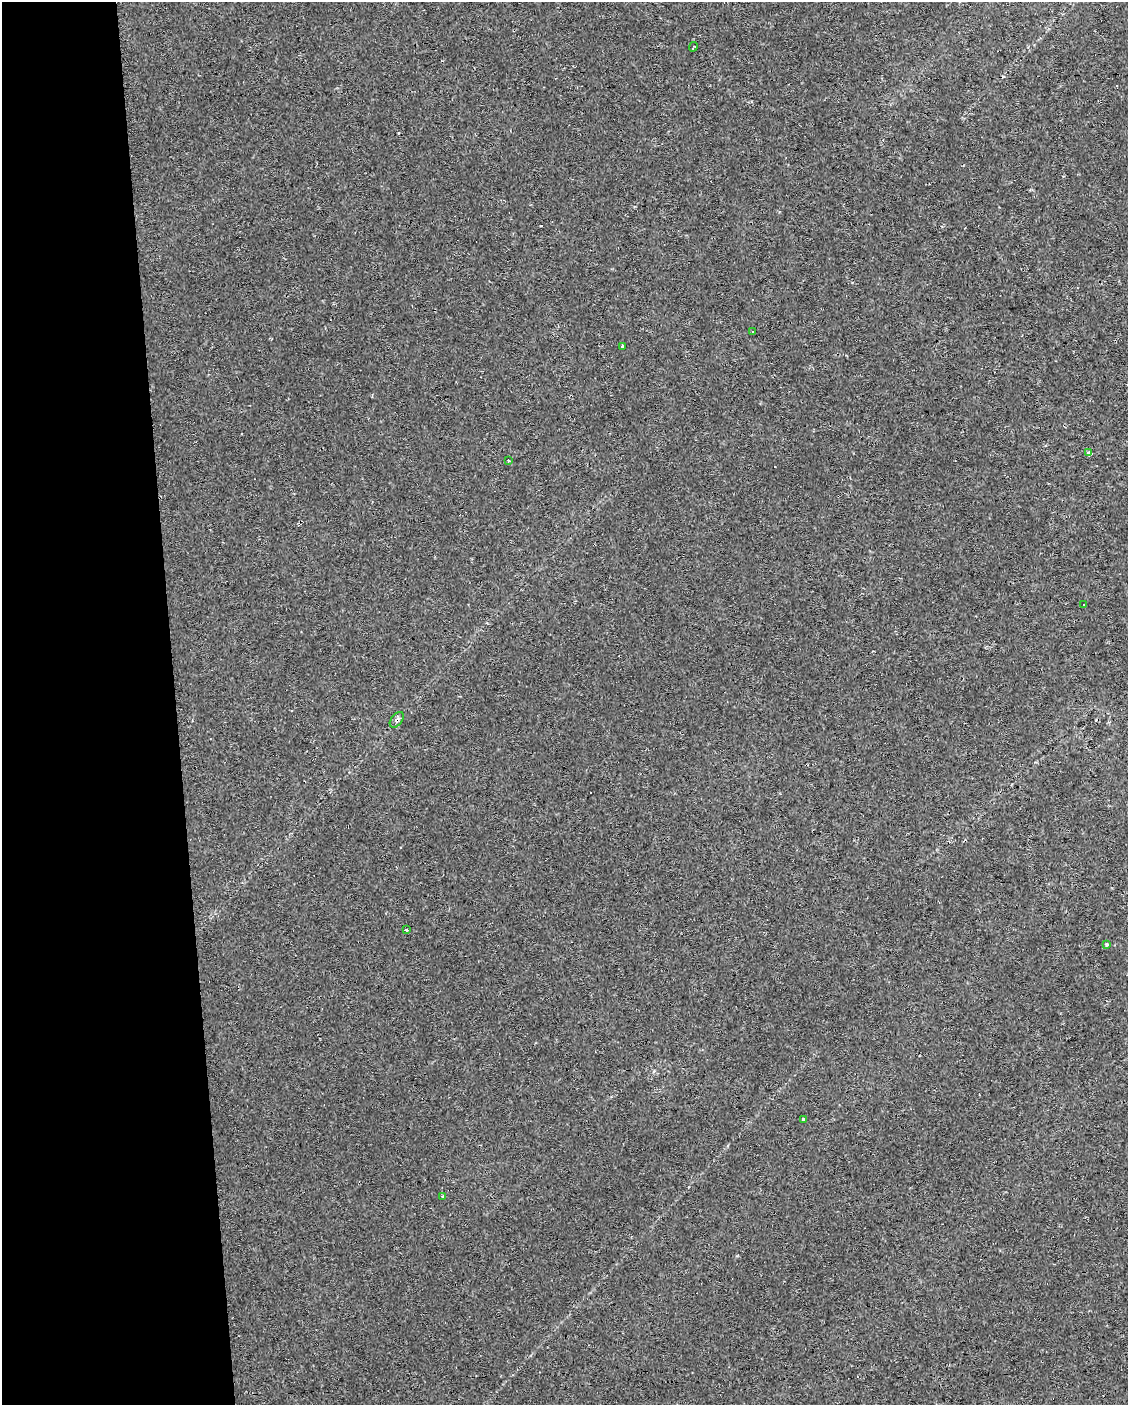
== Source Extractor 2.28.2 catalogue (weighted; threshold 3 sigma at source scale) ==
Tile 5 of 4 x 3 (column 1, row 2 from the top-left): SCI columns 1-1126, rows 1404-2806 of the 4503 x 4250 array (HDU 1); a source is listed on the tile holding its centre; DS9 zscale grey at full resolution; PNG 1130 x 1407 px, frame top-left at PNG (2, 2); each listed source drawn as its Kron ellipse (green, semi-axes under 4 px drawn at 4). Shown black and unused: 15% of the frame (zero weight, under 2 of 3 exposures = <1% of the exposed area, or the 3 px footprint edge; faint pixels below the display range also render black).
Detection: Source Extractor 2.28.2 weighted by HDU 2 'WHT'; one run over the whole footprint, this tile lists its part. Background 0.0303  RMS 0.0037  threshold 0.0166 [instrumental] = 3 sigma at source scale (4.5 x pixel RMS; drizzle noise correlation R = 1.50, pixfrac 1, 0.0396/0.0396 arcsec/px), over >= 5 px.
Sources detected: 18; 7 cosmic-ray / hot-pixel residue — neither listed nor drawn; the other 11 listed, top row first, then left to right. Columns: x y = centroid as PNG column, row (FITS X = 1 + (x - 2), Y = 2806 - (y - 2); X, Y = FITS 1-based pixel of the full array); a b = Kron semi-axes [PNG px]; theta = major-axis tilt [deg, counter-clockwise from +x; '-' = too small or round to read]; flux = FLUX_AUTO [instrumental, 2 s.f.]
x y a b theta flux
693 47 5 2 - 0.48
752 332 3 3 - 1.4
622 346 3 3 - 0.77
1089 453 4 3 - 9.3
508 461 3 3 - 1.1
1084 605 3 2 - 0.46
397 720 9 5 53 1.2
406 930 3 3 - 1.9
1106 945 3 3 - 1
803 1120 3 3 - 4.4
443 1196 3 3 - 1
Overlapping masked pixels (flux is a lower limit): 1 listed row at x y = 397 720